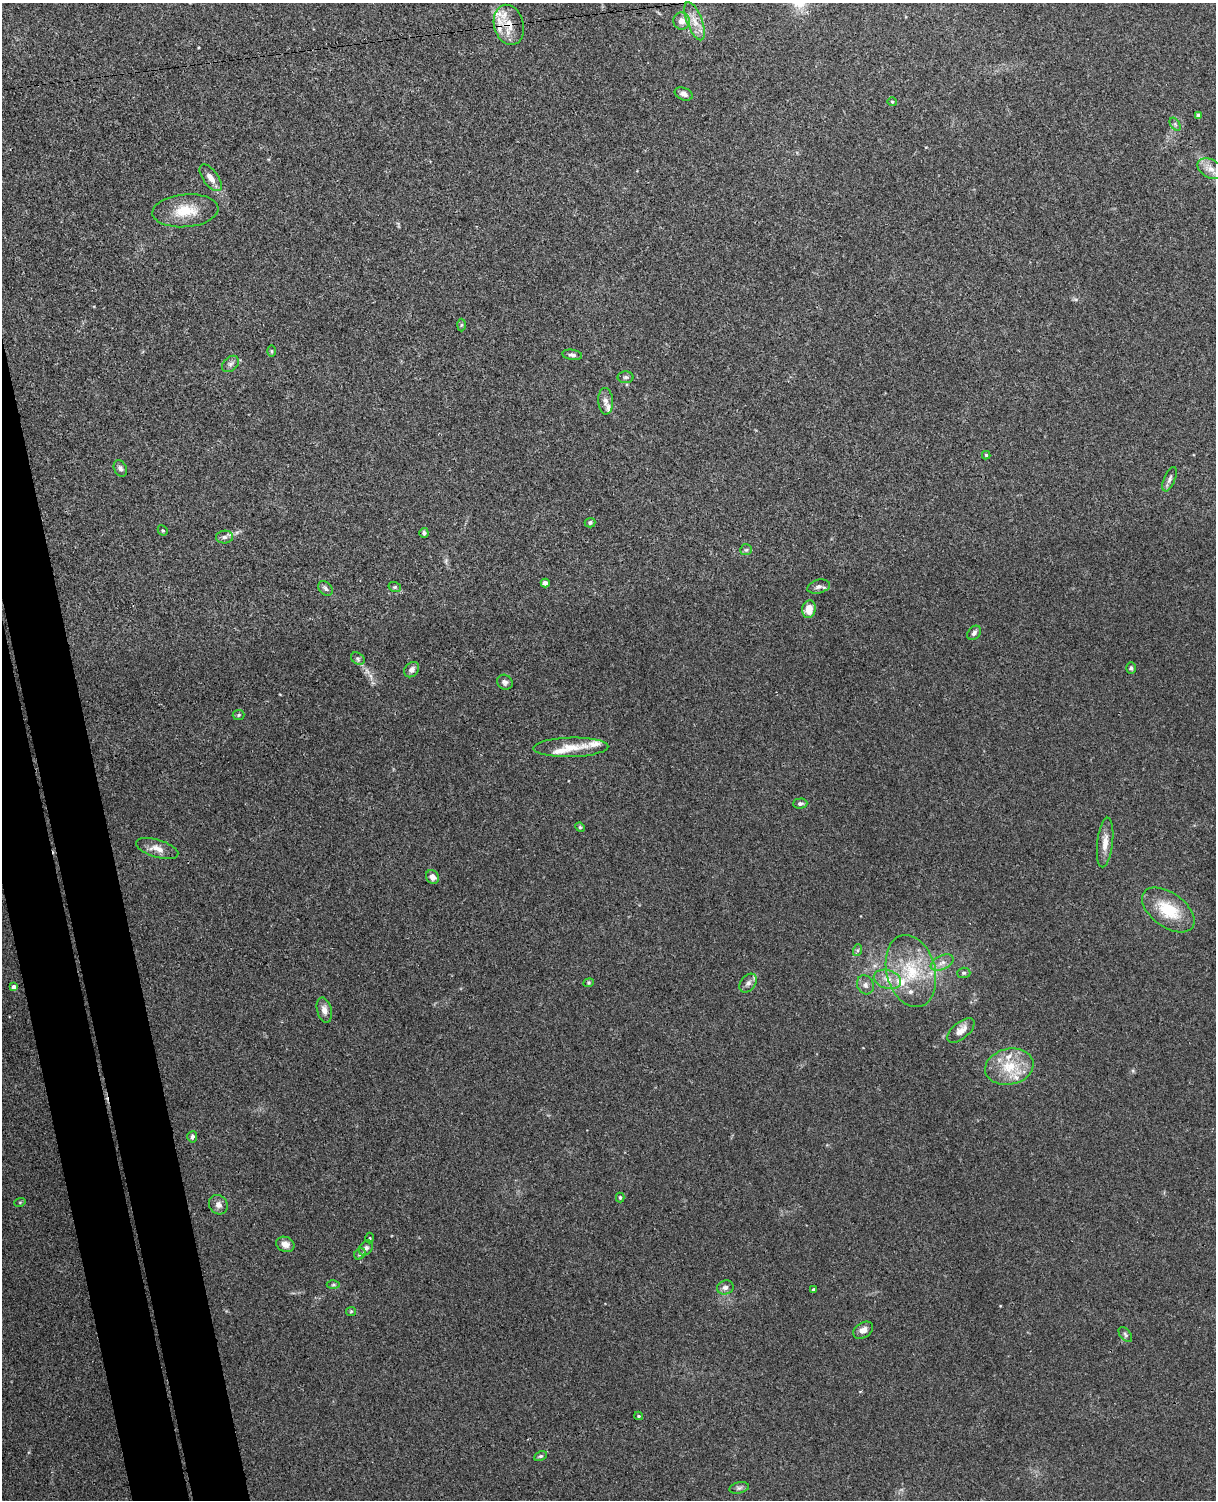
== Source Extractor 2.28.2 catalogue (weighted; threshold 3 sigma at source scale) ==
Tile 7 of 4 x 3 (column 3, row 2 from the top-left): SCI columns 2485-3698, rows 1650-3147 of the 4968 x 4909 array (HDU 1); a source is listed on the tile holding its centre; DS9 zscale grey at full resolution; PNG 1218 x 1502 px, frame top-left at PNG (2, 3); each listed source drawn as its Kron ellipse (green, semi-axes under 4 px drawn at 4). Shown black and unused: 6% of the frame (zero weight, under 3 of 4 exposures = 5% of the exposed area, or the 3 px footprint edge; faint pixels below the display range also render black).
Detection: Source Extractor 2.28.2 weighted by HDU 2 'WHT'; one run over the whole footprint, this tile lists its part. Background 0.0395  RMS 0.0042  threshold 0.0188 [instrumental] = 3 sigma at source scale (4.5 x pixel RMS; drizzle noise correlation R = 1.50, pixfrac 1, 0.05/0.05 arcsec/px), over >= 5 px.
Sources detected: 80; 9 inside a brighter listed object's ellipse — not listed separately; the other 71 listed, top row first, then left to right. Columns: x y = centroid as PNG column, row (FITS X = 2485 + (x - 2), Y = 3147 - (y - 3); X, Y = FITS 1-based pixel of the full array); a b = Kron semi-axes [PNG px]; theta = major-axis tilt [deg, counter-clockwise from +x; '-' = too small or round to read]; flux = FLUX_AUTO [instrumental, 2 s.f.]
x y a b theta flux
682 21 9 8 - 2.8
695 21 20 7 -69 4.6
509 25 20 15 -75 7.9
684 94 9 6 -22 1.7
892 102 4 4 - 0.45
1198 116 4 4 - 2.4
1175 124 7 4 -57 0.86
1210 169 14 9 -29 3.5
211 178 15 7 -54 3.5
185 211 33 16 5 11
461 325 6 4 88 0.63
272 351 6 4 90 0.58
572 355 10 5 -9 1.2
230 364 9 6 43 1.4
626 377 8 6 0 0.92
606 401 13 7 -87 2.2
986 455 4 4 - 0.44
120 468 8 6 -62 1.2
1170 479 13 5 66 1.4
590 523 5 5 - 0.87
163 530 5 4 - 0.54
424 533 5 4 - 1.1
224 537 8 6 4 1.3
746 550 6 5 - 0.65
545 583 4 4 - 1.7
395 587 6 5 - 0.63
819 587 11 6 14 1.7
326 588 8 6 -46 1.1
809 609 9 6 81 4.6
974 633 8 6 50 1.2
358 658 7 5 -37 0.95
1131 668 6 5 - 0.68
412 670 8 6 46 1.8
505 682 8 7 - 1.2
239 715 6 5 - 0.56
571 747 37 9 1 7.3
800 804 7 5 2 1
580 827 5 4 - 0.48
1105 843 25 8 83 4.6
157 849 22 9 -17 4.2
433 877 7 6 - 2.3
1168 910 30 17 -36 16
858 950 6 4 71 0.63
942 963 12 7 26 2.4
911 971 37 24 -75 24
964 973 6 5 - 0.73
887 979 14 9 -16 4.2
589 983 5 4 - 0.53
748 983 10 7 52 1.9
865 985 10 8 -62 1.8
14 987 4 4 - 1.6
324 1010 13 7 -76 2.4
961 1031 16 8 39 3.6
1009 1067 24 18 12 13
192 1137 5 5 - 1.1
620 1197 5 4 - 0.66
20 1202 6 3 19 0.45
218 1205 10 9 - 2.1
370 1238 5 3 - 0.44
285 1244 9 7 -23 2.9
366 1248 8 6 51 1.7
360 1254 6 5 - 0.87
333 1285 6 4 1 0.66
725 1287 8 7 - 1.6
813 1290 3 3 - 0.86
351 1311 5 4 - 0.49
863 1330 11 7 33 2.5
1125 1335 9 5 -53 0.85
639 1416 4 3 - 0.56
540 1456 7 4 25 0.69
739 1488 10 5 14 1.1
Overlapping masked pixels (flux is a lower limit): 1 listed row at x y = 509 25